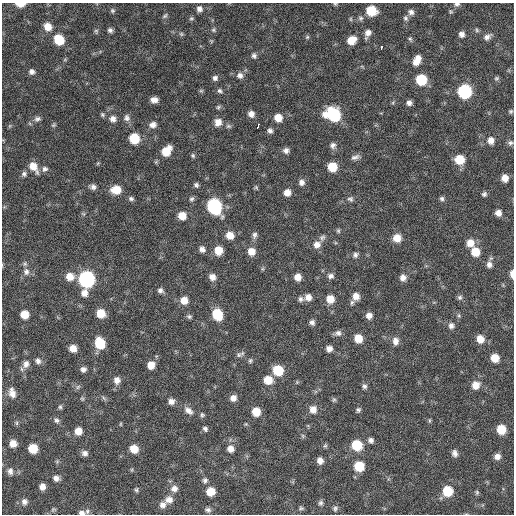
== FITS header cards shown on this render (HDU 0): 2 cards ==
NAXIS1  =                  512 / Axis length
NAXIS2  =                  512 / Axis length

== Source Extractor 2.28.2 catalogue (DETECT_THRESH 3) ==
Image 512 x 512 px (HDU 0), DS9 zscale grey, 1 PNG px = 1 image px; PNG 516 x 516 px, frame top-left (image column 1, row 512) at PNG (2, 3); no overlay
Background 109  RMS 11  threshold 33.7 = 3 sigma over >= 5 px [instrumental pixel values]
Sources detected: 193; all 193 listed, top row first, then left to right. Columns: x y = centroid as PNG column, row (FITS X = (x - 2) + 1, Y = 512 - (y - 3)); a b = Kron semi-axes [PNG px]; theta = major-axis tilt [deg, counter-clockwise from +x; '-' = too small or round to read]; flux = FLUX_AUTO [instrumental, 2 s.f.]
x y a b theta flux
20 4 8 4 -2 7900
335 4 6 4 -41 960
457 4 8 5 4 1800
199 9 8 7 - 3300
112 11 6 6 - 1300
371 11 8 7 - 22000
411 12 8 7 - 2900
165 16 8 5 45 1400
191 18 6 6 - 1300
361 18 7 7 - 1900
405 18 7 6 - 1900
351 19 6 4 -90 980
48 27 8 7 - 8300
110 30 6 5 - 2100
214 30 7 6 - 1500
477 30 6 5 - 1200
96 31 7 5 -89 1200
368 33 8 6 67 4200
181 34 6 5 - 1300
462 34 6 6 - 3500
307 37 6 5 - 1100
487 37 10 7 35 3200
410 39 6 5 - 1300
59 40 9 7 -49 21000
351 40 8 7 - 10000
211 41 6 4 -72 900
382 47 4 3 - 15000
254 56 8 6 -60 2100
418 58 8 7 - 4700
416 62 9 8 - 5900
32 72 7 6 - 2600
240 75 8 8 - 3300
215 78 7 6 - 2200
496 78 7 6 - 1300
421 80 8 7 - 31000
201 91 6 4 0 920
220 91 7 5 -27 1700
464 91 8 8 - 91000
154 100 7 5 -1 4300
409 103 6 6 - 2800
218 107 6 5 - 1200
511 111 6 5 - 1200
251 114 7 6 - 4300
102 115 5 5 - 1200
333 115 11 9 -22 60000
127 118 10 9 - 3300
278 118 7 7 - 8800
37 119 8 7 - 2300
113 119 8 7 - 4000
218 122 8 7 - 6300
53 125 6 5 - 1000
153 125 9 7 9 4100
228 126 8 5 -14 1600
258 126 4 3 - 15000
270 131 7 6 - 2200
134 138 7 7 - 24000
491 140 8 7 - 5200
510 143 7 6 - 1900
333 145 8 7 - 3000
286 150 7 7 - 3000
166 151 10 7 50 15000
193 156 7 5 -59 1300
355 157 11 6 21 2900
459 159 8 7 - 17000
33 167 13 8 -55 9300
332 167 7 7 - 17000
45 169 8 7 - 2400
24 174 7 7 - 2000
505 178 6 6 - 6100
301 182 8 7 - 3300
196 185 6 5 - 1800
93 187 7 6 - 2700
256 187 6 5 - 960
116 190 9 8 - 12000
287 192 7 7 - 5500
484 194 5 5 - 1700
131 199 6 5 - 1700
192 199 7 5 46 1600
350 199 8 6 -14 2000
442 199 6 5 - 1700
214 206 10 8 -60 120000
83 213 6 4 -20 970
498 213 6 6 - 4300
182 216 7 7 - 9600
338 231 6 5 - 1100
230 235 8 7 - 7700
254 235 9 6 79 2200
322 238 9 7 34 2100
397 238 7 7 - 9100
470 243 8 8 - 7500
317 245 9 9 - 5200
202 249 6 6 - 3200
218 250 8 7 - 10000
251 251 8 7 - 7200
475 252 8 7 - 12000
355 255 7 6 - 2000
489 264 8 7 - 3100
26 272 10 9 - 4100
512 274 8 4 -87 4900
70 276 9 8 - 8500
331 276 7 6 - 2500
212 277 7 7 - 4600
298 277 6 6 - 6400
403 277 7 7 - 4300
86 279 8 8 - 190000
160 290 7 6 - 2300
84 293 8 7 - 5000
356 296 8 7 - 6100
308 297 8 7 - 5000
460 297 7 6 - 1600
301 299 8 7 - 2100
330 299 8 7 - 9200
184 300 8 7 - 7800
352 303 7 5 74 1500
101 313 7 7 - 13000
24 314 7 6 - 11000
217 314 9 7 -67 25000
189 316 7 5 -23 1500
369 316 7 6 - 4100
312 322 6 5 - 2500
451 326 7 7 - 2800
338 333 9 7 17 2900
358 338 7 7 - 12000
480 339 8 7 - 7700
395 341 10 8 89 4200
100 343 8 7 - 28000
73 348 7 6 - 6600
329 349 6 6 - 4000
239 355 10 7 44 2200
495 358 7 6 - 11000
38 361 8 7 - 2700
250 361 6 5 - 1300
26 364 10 8 69 4400
151 365 7 6 - 7500
83 369 6 6 - 2700
278 370 8 8 - 24000
117 380 9 8 - 4500
268 380 8 7 - 12000
475 385 9 8 - 7100
364 386 7 6 - 2000
78 387 8 4 45 1400
12 393 12 8 -75 5300
104 398 8 3 -45 1200
233 398 7 7 - 4700
82 399 6 5 - 1000
334 400 7 5 67 1200
171 401 7 7 - 3700
60 407 6 5 - 1300
313 409 9 8 - 5800
188 410 13 8 -39 4600
358 410 6 5 - 1500
256 412 7 7 - 12000
202 415 6 6 - 1400
57 420 7 6 - 2000
429 420 6 4 89 940
17 423 6 4 90 1000
120 424 5 3 - 670
246 424 5 5 - 790
205 429 6 5 - 1900
501 429 7 7 - 15000
78 431 7 7 - 7400
303 436 6 4 -71 1000
371 440 7 6 - 2500
13 443 7 7 - 6100
357 445 8 8 - 26000
325 446 6 5 - 1200
33 448 7 7 - 16000
134 449 8 7 - 9200
230 449 8 7 - 5000
85 453 7 6 - 2900
455 453 8 6 -69 3000
497 457 6 6 - 3800
320 461 6 6 - 4600
359 466 7 7 - 22000
10 471 9 7 87 2900
56 478 7 6 - 3200
205 480 7 7 - 2100
42 487 6 5 - 4300
174 489 9 8 - 4400
136 490 6 5 - 1300
211 491 7 7 - 10000
447 491 8 8 - 23000
477 492 6 4 -71 1100
169 500 10 8 15 5300
24 502 8 8 - 3100
320 503 7 6 - 1700
163 505 8 8 - 4000
301 508 7 5 14 1200
53 509 7 5 -5 1200
335 509 7 6 - 1600
208 510 7 6 - 2100
87 511 7 6 - 1800
82 513 8 5 -3 2500
At the frame edge (FLAGS 8, measured only in part): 5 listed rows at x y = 20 4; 335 4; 457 4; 512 274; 82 513